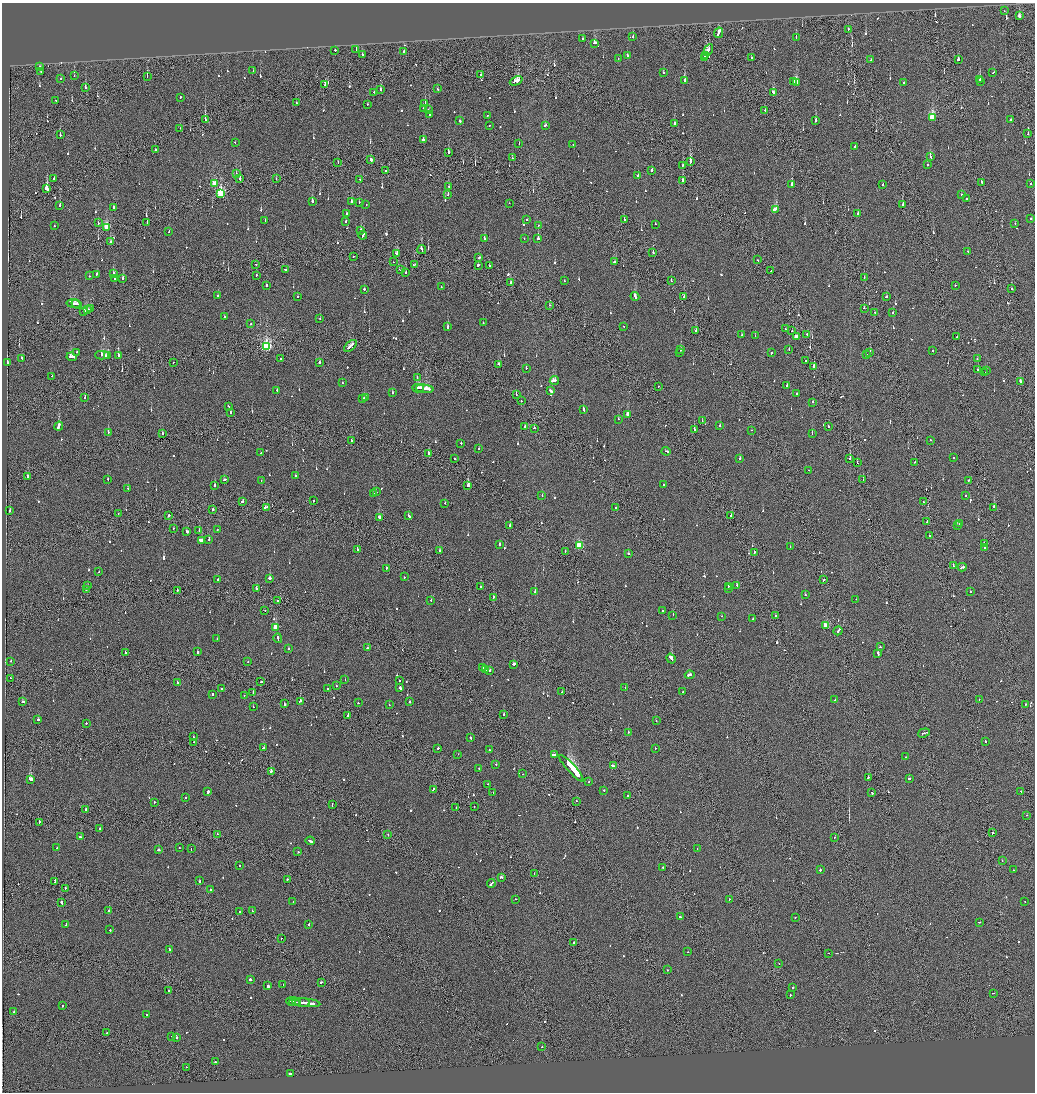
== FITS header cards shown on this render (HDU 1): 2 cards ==
NAXIS1  =                 2065
NAXIS2  =                 2180

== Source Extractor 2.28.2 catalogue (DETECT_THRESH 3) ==
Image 2065 x 2180 px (HDU 1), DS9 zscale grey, zoomed out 1/2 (1 PNG px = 2 x 2 image px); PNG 1037 x 1094 px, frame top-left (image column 1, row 2179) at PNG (2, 3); each listed source drawn as its Kron ellipse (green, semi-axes under 4 px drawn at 4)
Background -0.146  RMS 0.067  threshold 0.2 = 3 sigma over >= 5 px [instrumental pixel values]
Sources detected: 965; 44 cannot appear on this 1/2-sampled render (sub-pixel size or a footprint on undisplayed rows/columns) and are neither listed nor drawn; of the other 921, the 500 brightest by FLUX_AUTO listed and drawn (421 fainter detections omitted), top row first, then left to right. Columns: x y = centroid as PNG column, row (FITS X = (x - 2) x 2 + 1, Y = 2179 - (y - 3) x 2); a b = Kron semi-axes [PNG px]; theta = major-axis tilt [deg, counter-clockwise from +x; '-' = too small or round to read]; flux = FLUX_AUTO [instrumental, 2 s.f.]
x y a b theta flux
1004 11 2 1 - 72
1019 16 3 2 - 77
848 29 2 2 - 70
719 33 5 2 - 310
633 37 2 2 - 220
796 37 3 2 - 67
583 39 2 2 - 68
595 43 3 2 - 130
356 49 3 2 - 250
335 50 2 2 - 280
708 50 6 2 60 670
403 51 3 2 - 180
362 55 2 2 - 210
627 55 3 2 - 140
705 56 3 1 - 250
751 57 2 2 - 90
704 58 4 1 - 290
618 59 2 2 - 65
871 60 2 1 - 110
958 60 2 2 - 270
40 66 2 1 - 74
253 70 2 2 - 110
41 71 2 2 - 100
993 72 2 2 - 330
663 73 2 2 - 65
481 75 2 2 - 140
74 76 2 2 - 63
147 76 2 2 - 100
61 79 2 2 - 76
685 80 3 2 - 160
980 80 2 2 - 490
516 81 7 3 24 460
793 81 3 2 - 170
797 82 3 2 - 510
980 82 2 1 - 100
904 83 2 2 - 60
325 85 2 2 - 85
85 88 3 2 - 340
381 89 2 2 - 98
437 89 2 2 - 78
374 92 2 2 - 93
773 93 2 2 - 130
180 97 2 2 - 180
56 100 2 2 - 140
296 103 2 2 - 130
367 104 2 1 - 80
425 104 2 2 - 440
423 109 2 2 - 83
428 110 2 2 - 95
765 110 2 1 - 92
429 115 3 2 - 120
487 115 2 1 - 62
932 117 4 3 - 860
1010 119 2 2 - 1200
206 120 3 2 - 110
460 121 3 2 - 190
815 121 3 2 - 140
675 123 2 2 - 160
489 125 2 2 - 69
545 126 3 2 - 170
180 128 2 1 - 77
1028 134 2 1 - 85
60 135 2 2 - 82
423 140 2 2 - 290
235 142 2 2 - 79
519 144 2 2 - 62
573 145 2 2 - 77
855 146 3 2 - 140
155 149 2 1 - 140
448 153 3 2 - 300
930 157 3 2 - 130
512 158 2 1 - 60
371 159 2 2 - 2500
338 162 2 1 - 150
690 162 2 2 - 590
683 165 2 1 - 110
928 165 2 2 - 190
386 170 2 2 - 270
651 171 2 2 - 220
236 174 2 1 - 74
638 176 2 2 - 150
54 179 2 2 - 110
240 179 3 2 - 650
276 179 2 1 - 94
360 179 2 2 - 90
682 180 3 2 - 200
982 183 2 1 - 240
214 184 3 2 - 290
883 184 2 2 - 87
1031 184 2 2 - 70
792 185 2 2 - 250
449 186 2 2 - 190
47 189 3 2 - 5000
221 194 4 3 - 1300
448 195 2 2 - 110
961 195 2 2 - 100
967 199 2 2 - 150
312 201 2 2 - 410
351 202 4 2 - 260
359 202 2 2 - 63
509 203 2 1 - 64
366 204 2 1 - 68
903 205 3 2 - 290
60 206 2 2 - 290
113 208 3 2 - 120
775 209 4 2 - 300
346 213 2 2 - 120
858 214 3 2 - 790
527 219 2 2 - 75
1031 219 2 2 - 300
265 220 2 2 - 85
624 220 2 2 - 90
346 221 2 2 - 77
98 223 2 2 - 76
147 223 2 1 - 100
1015 223 2 2 - 65
655 224 2 2 - 130
538 225 2 1 - 72
54 226 2 2 - 66
107 227 3 3 - 510
361 230 2 2 - 84
169 232 2 2 - 83
363 235 4 2 - 220
524 238 2 2 - 150
485 239 3 2 - 240
538 239 2 2 - 870
111 242 2 2 - 140
422 250 5 2 - 260
968 251 2 2 - 90
653 252 2 2 - 100
397 253 3 2 - 180
353 256 2 1 - 110
479 257 2 2 - 93
758 260 2 1 - 63
393 262 2 1 - 89
615 262 3 1 - 370
256 264 2 2 - 80
414 265 3 2 - 100
478 265 3 2 - 140
489 266 2 1 - 88
285 270 2 2 - 100
401 270 3 2 - 130
771 271 2 1 - 140
406 273 2 2 - 120
96 274 2 2 - 200
113 274 3 2 - 370
256 275 2 2 - 85
89 276 2 2 - 68
864 278 2 1 - 72
115 279 2 2 - 290
123 279 2 2 - 430
564 281 2 2 - 93
671 281 2 1 - 120
510 283 2 1 - 95
267 285 2 2 - 440
955 285 2 2 - 72
441 287 2 2 - 77
364 289 2 2 - 160
1012 289 2 2 - 75
218 296 2 2 - 97
635 296 5 2 - 350
297 297 2 2 - 110
684 297 2 2 - 79
886 297 3 2 - 95
73 304 7 2 -9 390
76 304 5 3 - 210
550 305 2 2 - 180
864 308 2 2 - 190
91 309 3 2 - 760
88 310 3 2 - 420
84 311 3 2 - 280
874 312 2 1 - 140
893 313 2 2 - 120
224 316 2 2 - 120
320 318 2 2 - 140
483 323 2 2 - 92
251 324 2 2 - 70
624 326 2 2 - 66
448 327 3 2 - 130
785 329 2 2 - 64
696 330 2 2 - 86
792 331 2 2 - 95
807 334 2 1 - 90
742 335 2 2 - 60
755 336 2 2 - 63
957 336 2 2 - 180
796 337 3 2 - 110
266 346 4 3 - 2100
350 346 7 2 43 500
789 349 2 1 - 110
681 350 2 2 - 170
933 350 2 2 - 89
77 352 2 2 - 74
680 353 2 2 - 94
771 353 2 2 - 120
870 353 2 2 - 160
866 354 2 2 - 76
102 355 7 2 1 540
107 356 3 1 - 240
118 356 3 2 - 350
72 357 5 2 - 500
21 358 2 2 - 240
281 359 2 2 - 80
977 359 2 2 - 200
806 361 2 2 - 100
8 362 3 2 - 110
320 362 2 2 - 330
173 363 2 1 - 65
499 364 3 2 - 170
814 367 4 1 - 360
526 368 2 2 - 79
977 369 2 2 - 70
987 370 2 2 - 78
985 373 2 2 - 100
51 376 2 2 - 89
417 378 2 2 - 80
554 381 4 2 - 680
1020 382 3 2 - 300
342 383 2 2 - 150
787 385 2 2 - 160
658 386 2 2 - 91
418 388 6 2 -3 590
425 389 9 2 -5 650
277 390 2 2 - 120
550 391 4 2 - 210
392 393 2 2 - 150
516 394 2 1 - 160
797 394 2 2 - 130
85 397 2 2 - 74
365 397 3 2 - 220
362 398 2 2 - 120
521 401 2 1 - 140
813 402 2 2 - 100
228 406 2 2 - 76
583 410 3 2 - 260
230 412 2 2 - 150
628 415 3 2 - 190
618 419 2 2 - 65
702 421 2 2 - 62
59 426 4 2 - 1300
720 426 2 2 - 180
829 426 3 2 - 120
525 427 2 2 - 73
534 428 2 2 - 91
694 430 2 1 - 320
751 430 2 1 - 62
108 432 2 2 - 370
162 433 2 2 - 130
812 433 3 2 - 130
351 440 2 2 - 91
930 440 2 1 - 98
461 443 2 2 - 120
479 449 2 2 - 230
666 451 4 2 - 290
261 453 2 2 - 85
428 454 4 1 - 210
954 457 2 2 - 95
454 458 2 2 - 120
740 459 2 2 - 290
849 459 3 2 - 150
915 462 2 1 - 67
857 463 3 1 - 170
809 470 2 2 - 68
28 476 3 2 - 110
295 476 2 2 - 89
108 479 2 2 - 90
863 479 2 1 - 64
224 480 3 2 - 150
261 480 2 2 - 66
968 481 2 2 - 70
215 485 2 2 - 150
663 485 2 2 - 79
468 486 3 2 - 850
128 488 2 2 - 99
376 492 2 2 - 170
373 493 2 1 - 74
542 496 2 2 - 70
965 496 2 2 - 69
313 501 2 2 - 61
243 502 2 2 - 220
923 502 2 1 - 65
445 503 2 2 - 110
266 507 3 2 - 220
994 507 3 2 - 150
615 508 2 1 - 360
213 509 2 2 - 540
10 511 2 2 - 270
118 514 2 1 - 73
169 515 2 2 - 710
731 515 2 1 - 96
409 516 3 2 - 200
379 518 4 2 - 190
927 522 2 2 - 410
960 524 2 2 - 160
510 525 2 2 - 220
957 526 2 1 - 610
173 529 2 2 - 65
199 530 2 2 - 240
217 530 2 1 - 91
187 531 3 2 - 400
929 535 2 1 - 73
209 539 2 2 - 210
201 541 3 2 - 1100
984 543 2 2 - 130
499 544 2 2 - 360
579 546 3 3 - 830
790 547 2 2 - 77
985 547 3 2 - 120
357 550 2 2 - 190
439 550 2 2 - 100
565 552 2 1 - 87
754 552 3 1 - 120
629 554 3 2 - 230
953 566 2 2 - 140
962 567 4 2 - 280
386 568 2 2 - 130
99 572 2 1 - 73
404 577 2 2 - 70
270 578 2 2 - 360
218 579 2 2 - 140
824 579 2 1 - 270
737 585 2 2 - 100
88 586 2 2 - 130
728 586 2 2 - 85
481 587 2 2 - 190
256 589 2 2 - 300
728 589 2 2 - 350
86 590 2 1 - 180
177 590 2 1 - 94
535 592 2 2 - 500
970 592 2 2 - 78
805 595 2 2 - 100
493 597 2 2 - 540
856 599 2 1 - 67
431 600 2 2 - 62
277 601 2 1 - 82
265 610 2 1 - 65
663 611 2 2 - 67
673 615 2 1 - 72
776 615 2 1 - 110
722 616 2 2 - 70
753 619 4 2 - 250
826 626 3 2 - 460
275 627 3 3 - 330
838 631 4 2 - 370
217 638 2 2 - 180
278 638 5 2 - 290
880 647 2 1 - 71
288 648 2 2 - 74
367 648 2 2 - 60
125 652 2 2 - 130
198 652 2 2 - 690
878 653 3 2 - 320
671 659 5 2 - 1500
11 661 2 2 - 74
248 661 2 2 - 90
514 664 2 2 - 440
482 668 2 2 - 110
486 670 3 2 - 300
490 670 2 2 - 170
690 675 5 2 - 340
10 678 2 1 - 78
345 679 2 2 - 82
399 680 2 2 - 93
177 682 2 1 - 140
261 682 3 1 - 210
336 686 2 2 - 73
400 687 3 2 - 1100
221 688 2 2 - 270
625 688 2 2 - 69
327 689 2 2 - 76
253 692 2 2 - 91
562 692 2 2 - 65
683 692 2 1 - 69
212 694 2 2 - 120
244 695 2 2 - 68
979 699 2 2 - 83
835 700 3 2 - 220
300 701 2 2 - 130
23 702 3 2 - 140
410 702 2 2 - 250
358 703 2 2 - 65
285 704 3 2 - 210
1026 704 2 2 - 160
389 705 2 2 - 60
253 707 2 2 - 68
503 714 2 2 - 140
348 715 4 1 - 270
38 720 3 2 - 280
656 721 2 2 - 82
86 723 2 2 - 78
628 732 2 2 - 83
924 733 6 2 18 490
193 737 2 2 - 62
470 738 2 2 - 79
985 741 2 2 - 100
194 742 2 1 - 90
263 748 4 2 - 150
438 748 2 2 - 130
655 748 2 2 - 520
489 750 2 2 - 110
458 754 2 1 - 160
554 755 2 1 - 130
906 757 2 2 - 72
496 764 2 1 - 100
613 766 4 2 - 300
479 768 2 1 - 83
571 768 17 2 -48 72000
272 771 4 2 - 220
523 774 2 1 - 300
868 778 2 2 - 300
909 778 3 2 - 160
30 779 3 2 - 2900
589 782 2 2 - 77
488 784 2 2 - 64
433 789 3 2 - 110
604 790 2 2 - 99
208 792 3 2 - 240
1021 792 2 1 - 90
493 793 2 1 - 65
872 793 2 2 - 180
627 796 2 1 - 200
186 797 2 2 - 66
576 801 2 1 - 65
154 802 2 2 - 140
332 804 3 1 - 170
474 806 2 1 - 99
456 807 2 1 - 71
85 810 3 2 - 220
1027 815 2 2 - 92
39 822 2 2 - 120
100 829 2 2 - 90
992 833 2 2 - 400
217 834 2 2 - 62
388 835 2 2 - 230
80 837 2 2 - 100
835 837 2 2 - 80
310 841 4 2 - 340
179 847 2 2 - 62
57 848 2 2 - 68
191 849 2 2 - 73
697 849 2 2 - 180
158 850 2 2 - 200
298 852 2 2 - 73
1002 860 2 2 - 75
240 866 2 2 - 100
663 868 2 1 - 330
820 870 2 2 - 260
1013 870 2 2 - 71
534 873 2 1 - 79
501 877 3 2 - 210
287 879 2 2 - 350
200 881 2 2 - 83
55 882 2 1 - 65
491 884 4 2 - 530
65 888 2 1 - 140
210 890 2 2 - 100
516 899 2 1 - 70
729 899 2 2 - 150
1025 901 2 2 - 180
293 902 2 2 - 63
61 903 3 2 - 210
109 911 2 2 - 190
252 911 2 2 - 100
239 912 2 2 - 90
680 917 2 2 - 110
795 917 2 2 - 63
979 922 2 2 - 77
309 924 3 2 - 110
66 925 3 2 - 210
110 930 2 2 - 82
281 938 2 2 - 85
574 942 2 1 - 110
170 949 2 2 - 130
688 952 2 1 - 65
828 953 2 1 - 180
779 964 2 1 - 85
667 970 2 1 - 87
250 979 2 2 - 340
321 982 3 2 - 230
283 985 2 2 - 370
268 986 2 2 - 1000
793 987 2 2 - 320
168 990 2 2 - 87
993 993 2 1 - 83
790 995 2 1 - 110
293 1002 7 1 -5 560
295 1002 6 2 1 490
303 1002 7 1 -4 510
306 1003 14 2 -6 1000
63 1006 2 2 - 110
14 1012 2 1 - 73
146 1014 2 2 - 280
107 1033 2 2 - 99
171 1036 2 2 - 130
177 1037 2 2 - 120
542 1047 2 2 - 230
215 1062 2 2 - 450
186 1067 2 1 - 60
291 1073 4 2 - 270
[421 fainter detections neither listed nor drawn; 44 sub-pixel or undisplayed-footprint detections neither listed nor drawn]